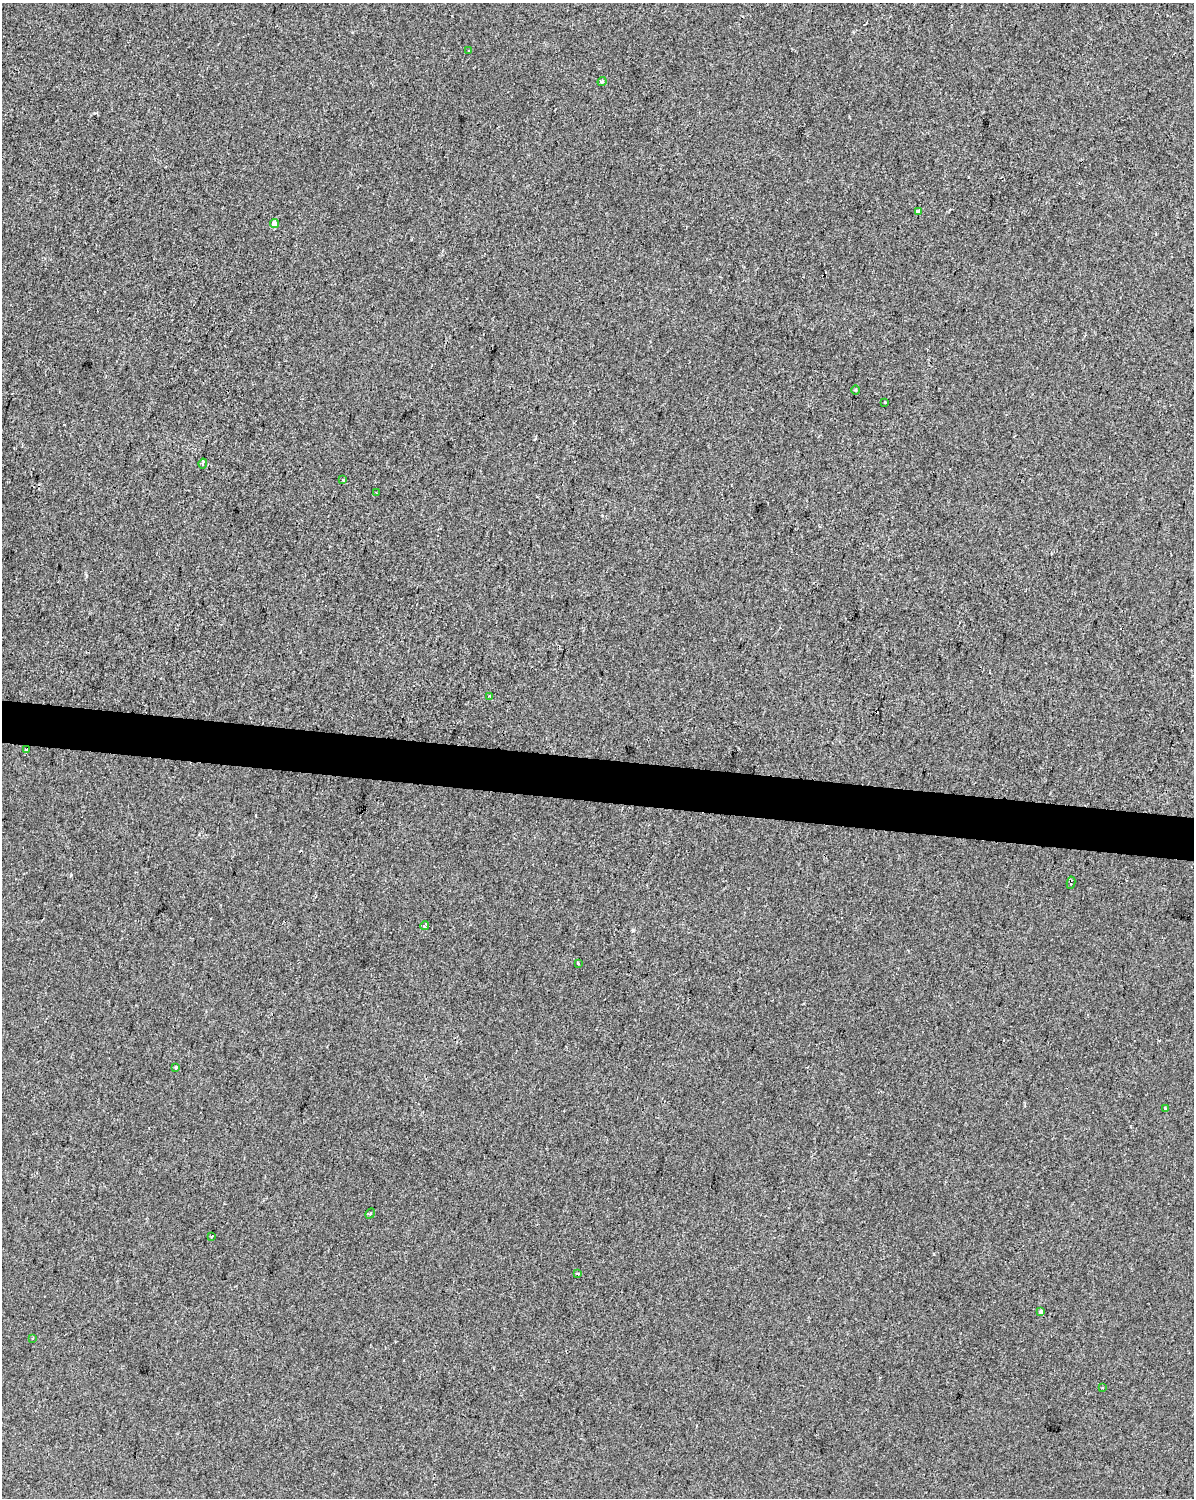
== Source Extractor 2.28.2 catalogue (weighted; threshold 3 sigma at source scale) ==
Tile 7 of 4 x 3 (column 3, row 2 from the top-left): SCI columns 2387-3578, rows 1721-3216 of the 4778 x 4994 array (HDU 1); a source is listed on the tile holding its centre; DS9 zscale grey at full resolution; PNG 1196 x 1500 px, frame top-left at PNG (2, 3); each listed source drawn as its Kron ellipse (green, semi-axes under 4 px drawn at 4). Shown black and unused: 3% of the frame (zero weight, under 2 of 3 exposures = <1% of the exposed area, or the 3 px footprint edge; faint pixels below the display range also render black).
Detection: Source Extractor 2.28.2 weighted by HDU 2 'WHT'; one run over the whole footprint, this tile lists its part. Background -1.15e-04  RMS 0.0042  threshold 0.0191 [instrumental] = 3 sigma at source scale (4.5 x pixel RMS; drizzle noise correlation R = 1.50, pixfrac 1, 0.0396/0.0396 arcsec/px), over >= 5 px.
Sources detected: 24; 2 cosmic-ray / hot-pixel residue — neither listed nor drawn; the other 22 listed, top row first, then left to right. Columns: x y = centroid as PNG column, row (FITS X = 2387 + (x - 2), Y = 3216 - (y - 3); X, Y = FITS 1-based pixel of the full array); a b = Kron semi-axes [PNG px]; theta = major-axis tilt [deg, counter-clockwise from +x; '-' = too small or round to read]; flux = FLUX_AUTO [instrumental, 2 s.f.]
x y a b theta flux
468 51 3 3 - 0.84
602 82 5 3 - 0.67
918 211 4 4 - 5.7
274 223 4 4 - 3
856 390 5 3 - 0.5
885 402 3 3 - 1.1
203 463 5 3 - 1.8
343 479 3 3 - 2.2
376 493 3 3 - 0.73
490 696 3 3 - 0.72
26 750 3 3 - 1.9
1071 883 6 3 81 0.76
425 926 4 4 - 2.2
578 963 3 3 - 1.9
176 1067 4 2 - 0.49
1166 1109 4 3 - 1.6
370 1214 5 4 - 0.62
212 1237 3 2 - 0.69
578 1274 3 3 - 1.6
1041 1312 4 3 - 1.2
33 1339 3 3 - 0.78
1102 1387 3 3 - 0.63
Overlapping masked pixels (flux is a lower limit): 1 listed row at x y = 26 750